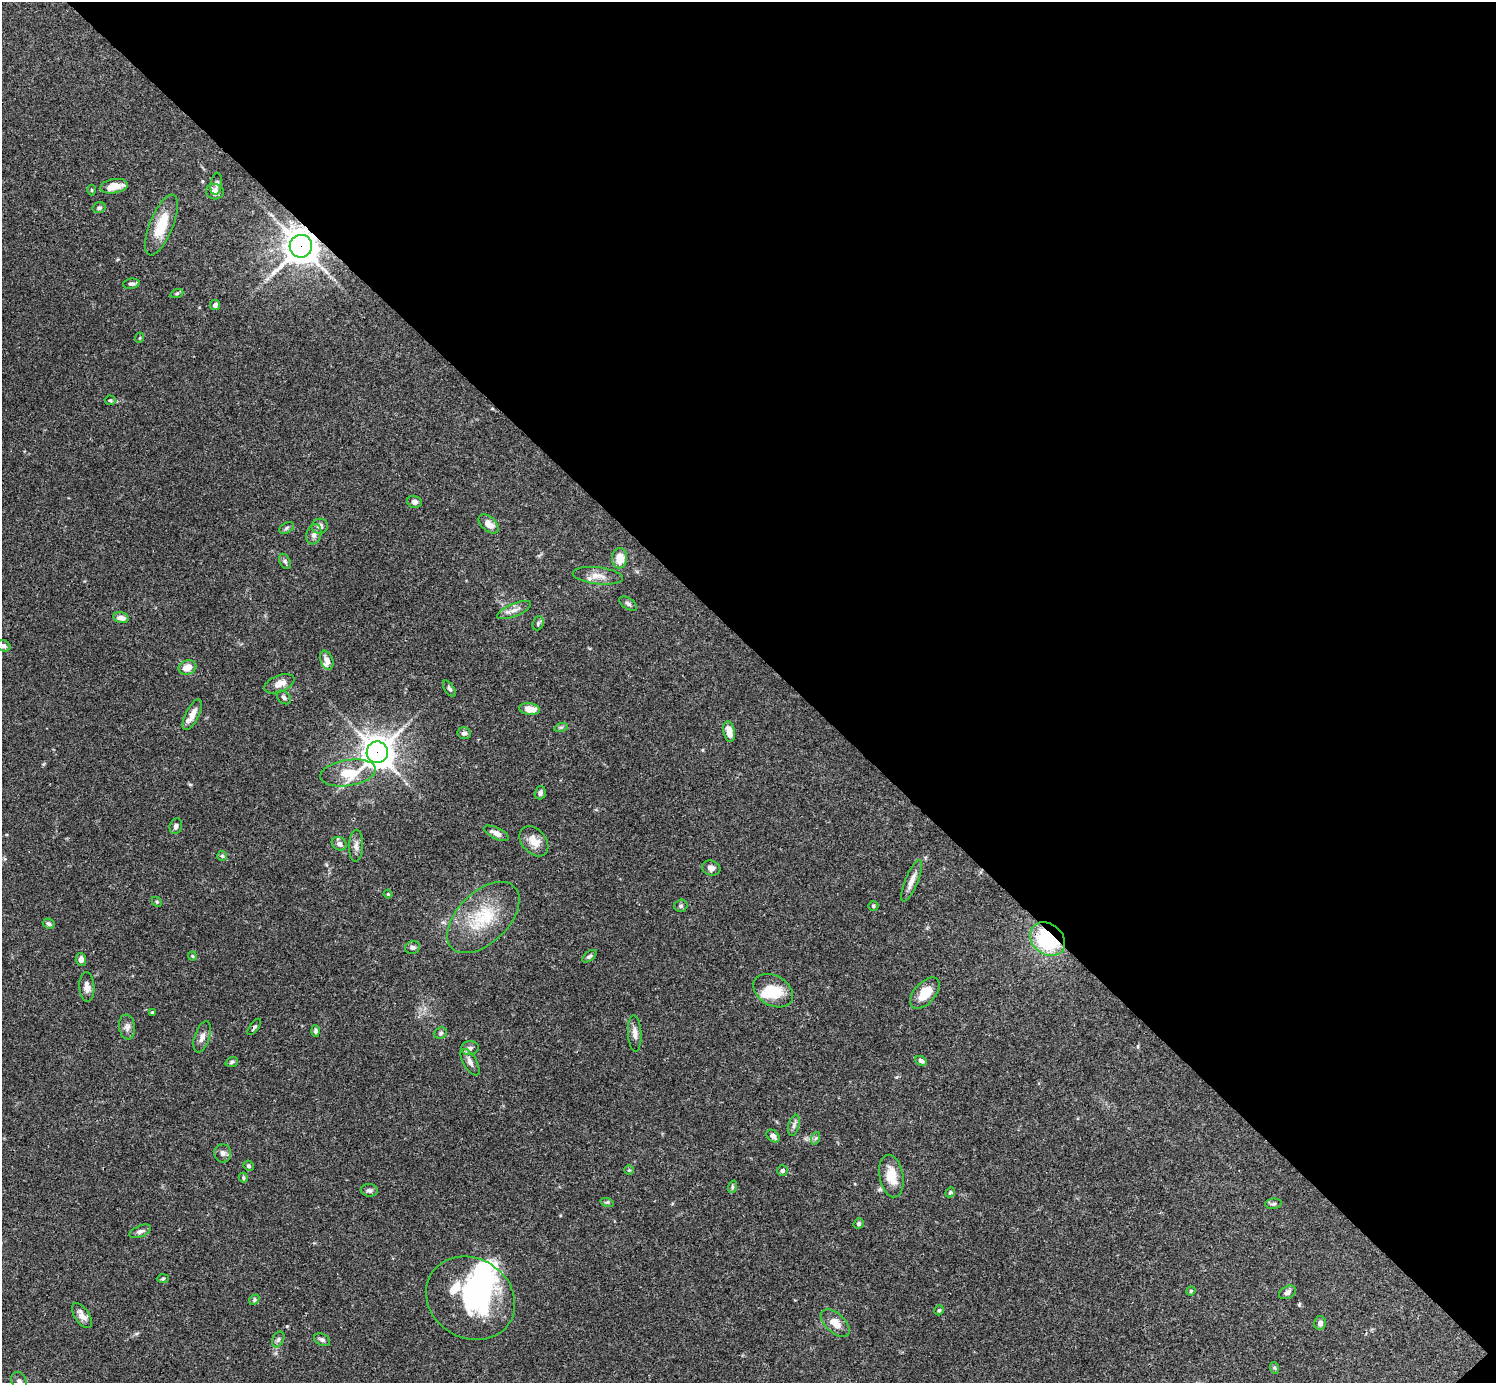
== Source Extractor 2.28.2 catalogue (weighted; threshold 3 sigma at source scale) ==
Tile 8 of 4 x 4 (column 4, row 2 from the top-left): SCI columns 4485-5978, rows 2920-4300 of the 5981 x 5981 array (HDU 1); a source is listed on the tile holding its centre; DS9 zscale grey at full resolution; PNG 1498 x 1385 px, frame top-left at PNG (2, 2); each listed source drawn as its Kron ellipse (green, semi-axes under 4 px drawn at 4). Shown black and unused: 47% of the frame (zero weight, under 3 of 4 exposures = <1% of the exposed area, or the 3 px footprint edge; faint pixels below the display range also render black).
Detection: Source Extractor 2.28.2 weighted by HDU 2 'WHT'; one run over the whole footprint, this tile lists its part. Background 0.0728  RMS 0.0032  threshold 0.0145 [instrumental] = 3 sigma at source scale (4.5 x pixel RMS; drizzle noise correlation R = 1.50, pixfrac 1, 0.05/0.05 arcsec/px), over >= 5 px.
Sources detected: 105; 3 inside a brighter object's white glare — neither listed nor drawn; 2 inside a brighter listed object's ellipse — not listed separately; the other 100 listed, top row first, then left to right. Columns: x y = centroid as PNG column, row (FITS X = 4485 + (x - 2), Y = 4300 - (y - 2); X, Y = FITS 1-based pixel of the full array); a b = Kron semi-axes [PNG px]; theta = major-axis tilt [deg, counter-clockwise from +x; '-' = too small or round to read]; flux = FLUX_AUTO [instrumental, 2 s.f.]
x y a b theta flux
216 184 11 5 82 0.88
114 186 14 7 9 4.6
91 190 5 3 - 0.33
215 192 9 7 -10 2.4
99 208 6 5 - 0.74
161 225 32 11 68 9
301 246 11 11 - 530
131 284 8 5 7 0.93
177 293 7 4 19 0.46
215 305 5 5 - 0.8
139 338 5 3 - 0.31
110 400 5 5 - 0.43
414 502 7 6 - 1
489 524 12 7 -42 2.5
320 526 8 7 - 1.4
286 528 8 5 29 0.63
314 534 10 7 71 1.4
620 558 10 7 88 4.7
285 561 8 5 -63 0.71
598 576 25 8 -6 3.4
628 604 10 5 -33 0.91
514 610 18 6 22 2
121 618 8 5 -12 1.8
538 623 7 5 70 0.6
4 646 7 5 -23 0.92
327 660 10 6 -68 1.6
187 667 9 7 21 3.4
279 684 16 8 22 3.3
449 689 9 4 -56 0.63
284 697 8 5 -44 0.78
529 709 10 6 -8 3.5
192 715 17 6 63 2.7
561 727 7 4 18 0.49
729 732 10 5 -79 3.2
464 733 6 6 - 1.1
377 752 10 10 - 480
348 773 28 13 9 10
540 793 6 5 - 1
176 826 8 6 70 1
496 833 13 5 -26 2.1
534 841 17 12 -49 4
339 844 8 6 -30 1.3
356 846 16 7 88 1.6
222 856 5 5 - 0.51
711 868 9 7 -16 1.3
912 881 22 6 68 2.7
388 894 4 3 - 0.26
157 902 5 4 - 0.39
681 906 7 6 - 0.67
873 906 5 4 - 0.62
483 917 44 25 44 17
49 924 6 5 - 0.69
1048 939 19 15 -40 25
413 947 7 6 - 0.8
192 956 4 4 - 0.3
589 956 8 4 40 0.66
81 959 6 5 - 1.5
87 987 15 7 -86 1.9
773 991 21 15 -30 8.5
925 993 19 10 48 5.8
152 1012 4 3 - 0.33
127 1027 12 8 -82 1.5
254 1027 9 4 54 0.61
315 1031 5 4 - 0.71
440 1033 7 5 22 0.65
635 1033 18 6 -87 1.9
202 1037 16 7 73 1.9
470 1048 9 7 8 1.1
921 1061 6 4 -29 1
232 1062 6 5 - 0.57
470 1062 15 6 -60 1.6
794 1125 11 5 74 1
773 1136 7 5 -41 1.3
816 1138 6 4 70 0.52
223 1153 9 8 - 1.2
249 1166 5 4 - 0.52
629 1170 4 4 - 0.35
782 1170 5 5 - 0.78
891 1176 21 12 -79 5.7
243 1178 5 4 - 0.44
732 1187 6 4 72 0.45
369 1190 9 6 -4 0.92
950 1192 5 4 - 0.42
607 1202 7 4 -18 0.45
1273 1204 8 5 5 0.71
859 1224 5 5 - 0.59
140 1231 11 5 23 1
163 1278 6 4 2 0.43
1191 1291 5 4 - 0.38
1287 1292 9 6 27 1.2
470 1298 46 39 -32 36
254 1300 6 4 47 0.47
939 1310 5 4 - 0.51
82 1315 14 7 -56 2.3
835 1323 17 9 -43 3.6
1320 1323 7 6 - 1.2
278 1339 8 5 63 0.86
322 1340 8 5 -26 0.87
1275 1368 6 4 -71 0.45
19 1381 10 7 -61 1.3
Overlapping masked pixels (flux is a lower limit): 4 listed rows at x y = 301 246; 377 752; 1048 939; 254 1027
Isophote crosses this tile's border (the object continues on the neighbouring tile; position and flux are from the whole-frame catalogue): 2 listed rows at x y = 4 646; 19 1381